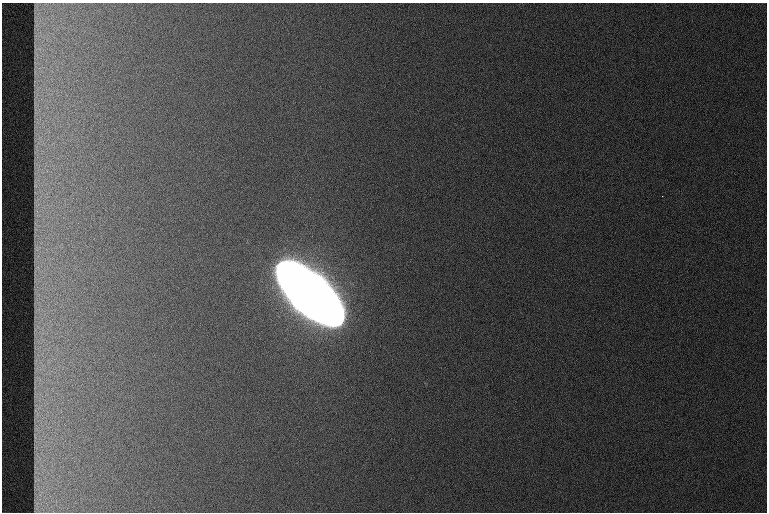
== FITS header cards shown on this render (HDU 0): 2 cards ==
NAXIS1  =                  765
NAXIS2  =                  510

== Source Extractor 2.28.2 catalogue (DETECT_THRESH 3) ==
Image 765 x 510 px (HDU 0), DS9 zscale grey, 1 PNG px = 1 image px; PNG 769 x 514 px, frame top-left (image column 1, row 510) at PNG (2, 3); no overlay
Background 1640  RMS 17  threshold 50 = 3 sigma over >= 5 px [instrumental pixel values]
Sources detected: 27; all 27 listed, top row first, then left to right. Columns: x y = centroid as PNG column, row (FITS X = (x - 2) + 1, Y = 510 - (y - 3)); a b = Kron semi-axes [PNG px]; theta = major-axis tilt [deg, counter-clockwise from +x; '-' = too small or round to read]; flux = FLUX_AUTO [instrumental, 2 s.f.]
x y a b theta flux
37 7 16 6 -74 6.1e+03
41 35 23 11 -40 1.6e+04
36 54 16 6 -69 6.1e+03
36 72 17 5 -71 5.2e+03
36 104 15 8 -75 6.0e+03
40 139 18 11 -74 1.7e+04
39 168 20 11 -87 1.7e+04
35 184 19 5 -85 5.5e+03
662 196 2 2 - 1.0e+03
37 205 12 6 29 3.8e+03
38 215 13 7 -19 5.4e+03
37 224 15 6 -40 3.7e+03
37 248 12 11 - 7.0e+03
38 269 20 10 -47 1.1e+04
310 294 64 25 -43 8.0e+06
38 295 8 6 -45 5.1e+03
38 310 12 9 34 6.5e+03
42 331 22 17 -46 2.6e+04
49 361 13 10 57 1.7e+04
42 364 24 8 -50 1.6e+04
38 380 21 14 -36 1.3e+04
37 415 17 10 67 1.1e+04
37 429 18 10 -47 9.1e+03
36 438 22 5 -86 6.0e+03
38 458 21 12 -78 1.6e+04
38 479 15 5 -37 4.6e+03
37 505 19 11 -87 8.5e+03